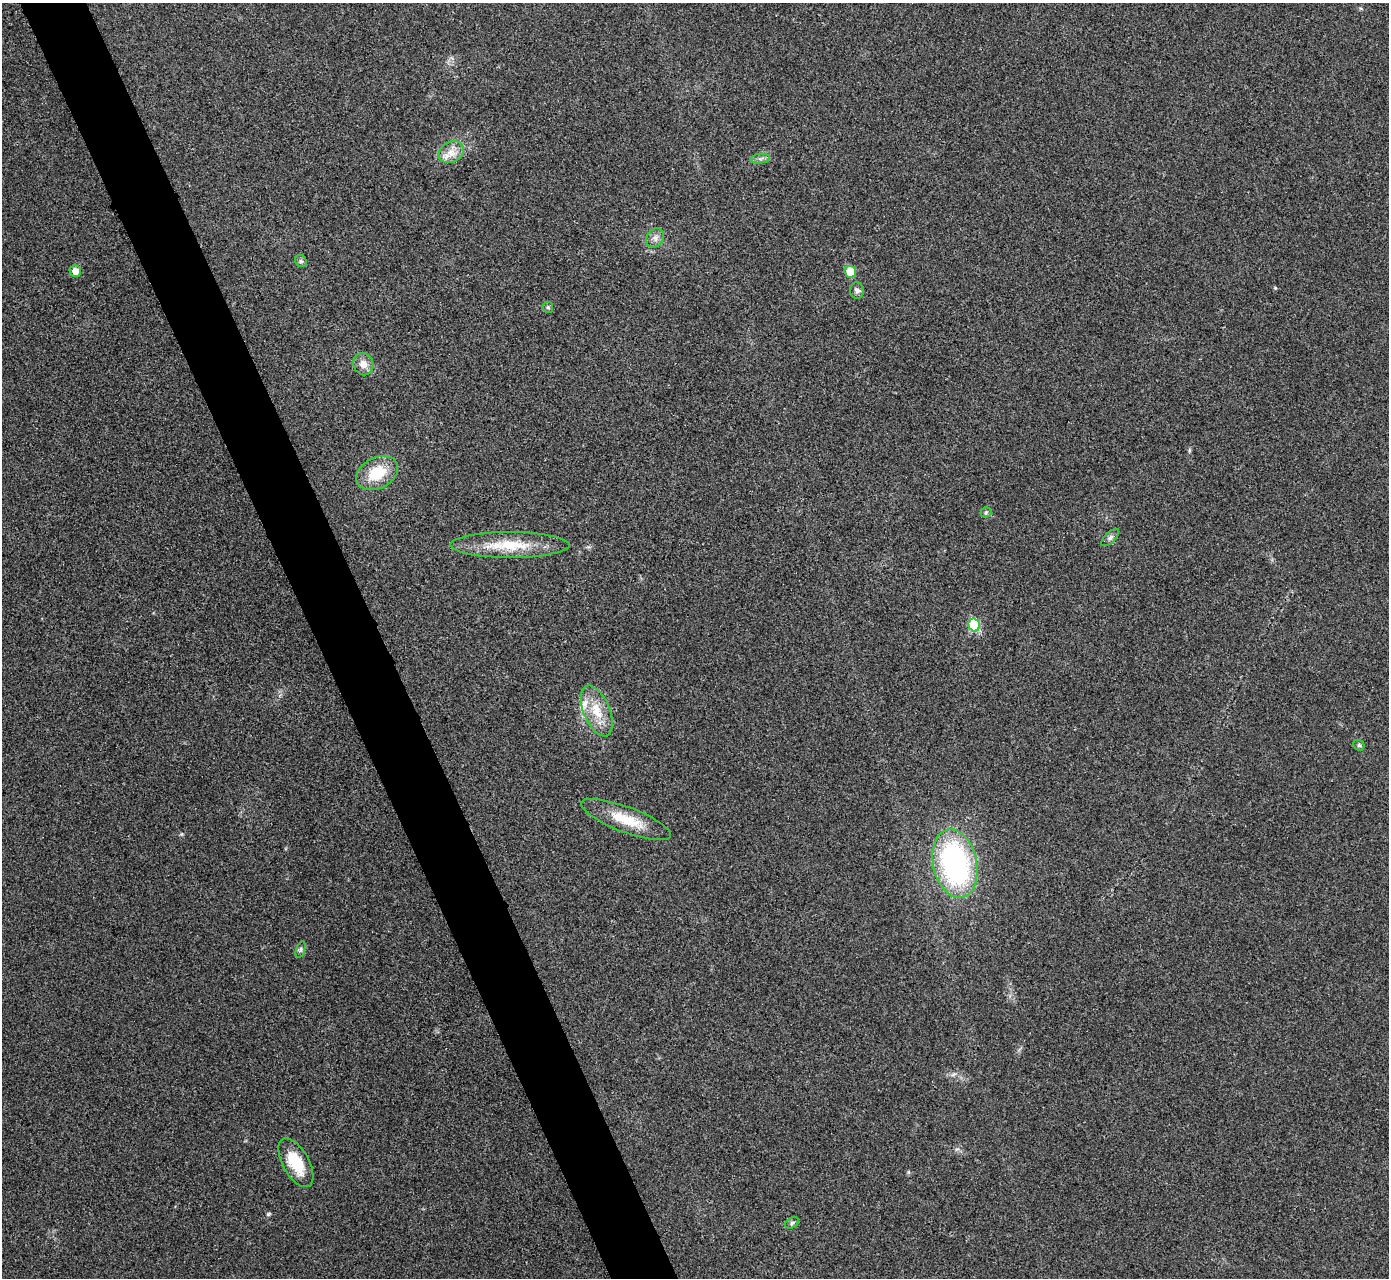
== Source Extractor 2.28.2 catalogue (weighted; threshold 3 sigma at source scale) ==
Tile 11 of 4 x 4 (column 3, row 3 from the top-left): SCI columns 2780-4166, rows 1434-2709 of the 5559 x 5548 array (HDU 1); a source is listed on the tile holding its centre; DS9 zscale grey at full resolution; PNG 1391 x 1280 px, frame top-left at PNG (2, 3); each listed source drawn as its Kron ellipse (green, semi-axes under 4 px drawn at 4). Shown black and unused: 5% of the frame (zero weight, under 3 of 4 exposures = <1% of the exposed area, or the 3 px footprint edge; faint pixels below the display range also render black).
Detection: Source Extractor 2.28.2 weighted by HDU 2 'WHT'; one run over the whole footprint, this tile lists its part. Background 0.0488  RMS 0.0067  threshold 0.0301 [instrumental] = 3 sigma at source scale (4.5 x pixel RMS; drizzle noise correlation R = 1.50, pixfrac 1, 0.05/0.05 arcsec/px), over >= 5 px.
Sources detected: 22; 1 inside a brighter listed object's ellipse — not listed separately; the other 21 listed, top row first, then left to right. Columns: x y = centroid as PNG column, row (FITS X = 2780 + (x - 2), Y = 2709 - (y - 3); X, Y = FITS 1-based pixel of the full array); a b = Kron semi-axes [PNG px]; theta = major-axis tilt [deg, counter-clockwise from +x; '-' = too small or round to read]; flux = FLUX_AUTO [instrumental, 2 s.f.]
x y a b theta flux
451 152 13 10 28 6.9
760 159 10 4 6 2.1
655 238 10 8 56 3.4
301 261 6 5 - 1.2
75 271 6 5 - 6.2
850 272 6 5 - 13
857 290 8 7 - 2.3
548 307 5 5 - 1.3
363 364 11 10 - 5.7
377 473 22 15 28 22
986 512 5 5 - 1.1
1110 538 11 5 44 2
510 545 59 13 0 27
974 625 6 6 - 40
597 711 27 13 -68 16
1359 745 6 5 - 1.1
626 819 48 12 -21 21
955 864 35 22 -78 140
301 949 8 4 72 1.2
296 1163 27 13 -61 22
792 1223 7 5 30 1.3